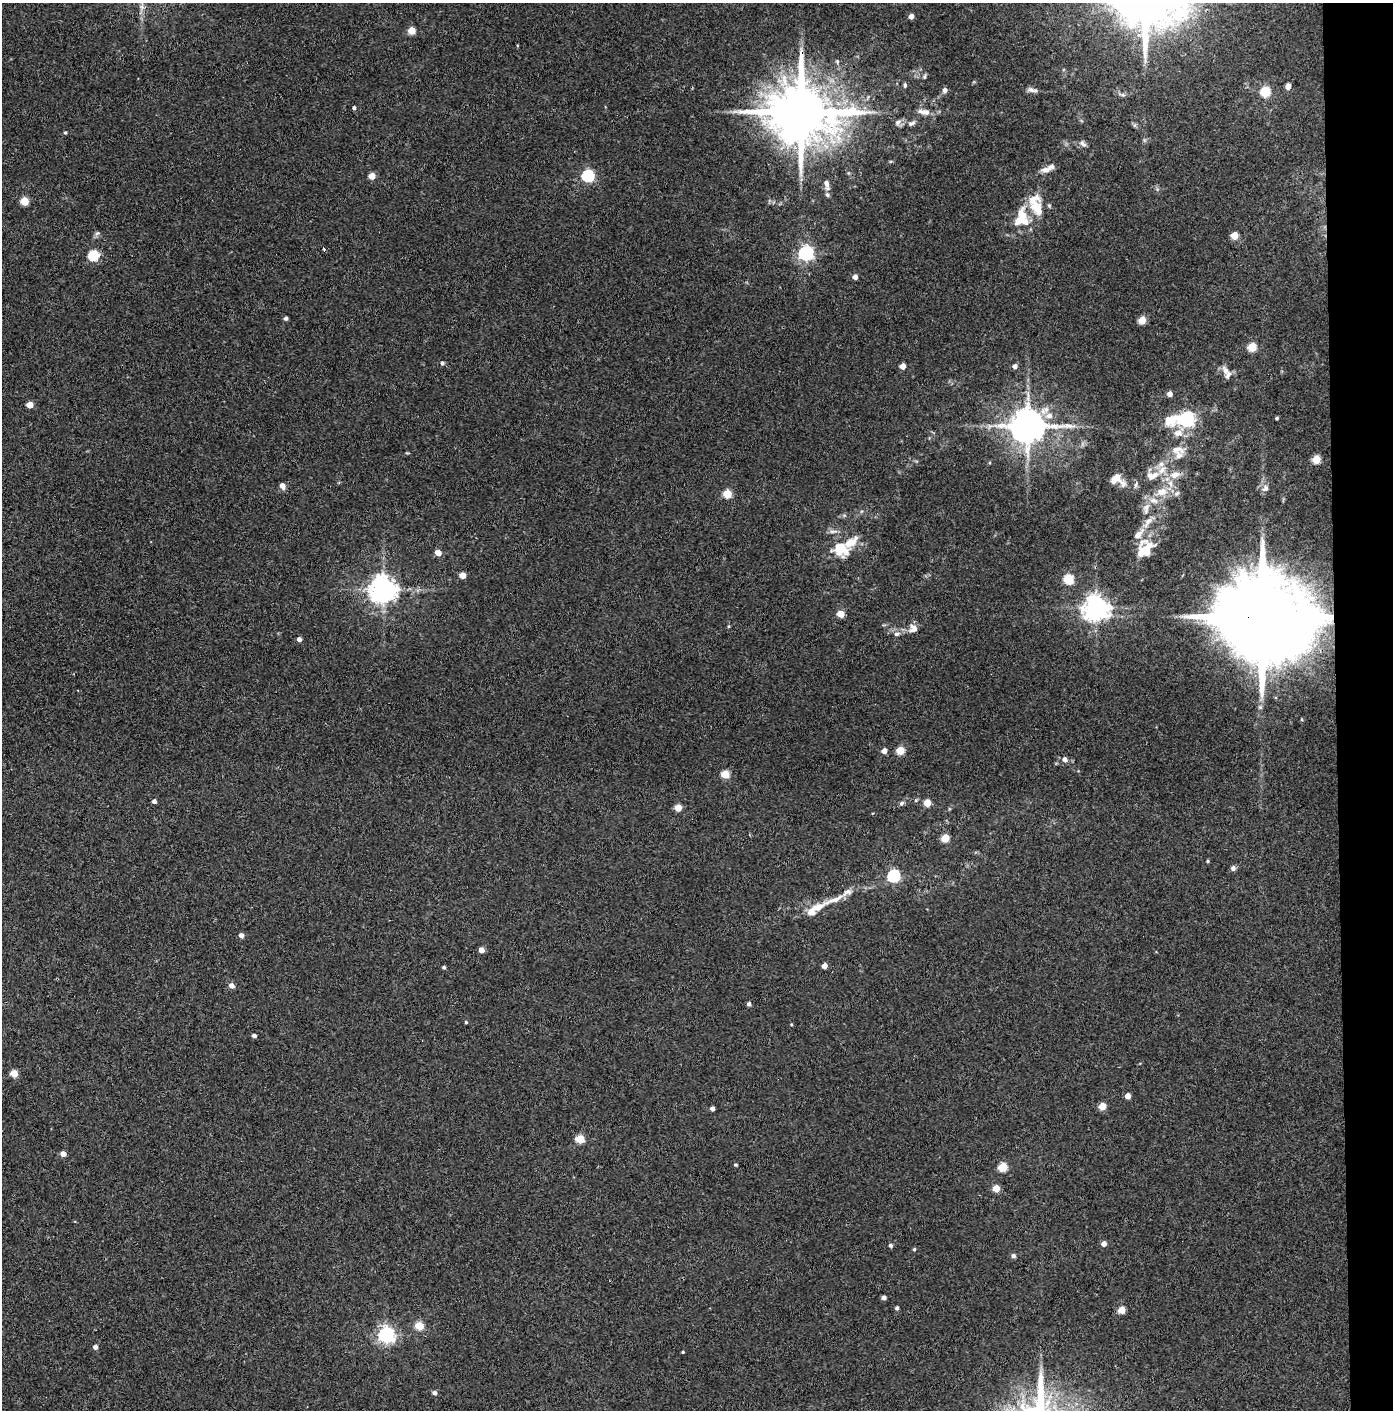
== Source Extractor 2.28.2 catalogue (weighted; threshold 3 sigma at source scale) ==
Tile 6 of 3 x 3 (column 3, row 2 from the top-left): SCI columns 2857-4247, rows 1414-2821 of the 4319 x 4236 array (HDU 1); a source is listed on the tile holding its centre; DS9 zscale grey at full resolution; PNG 1395 x 1412 px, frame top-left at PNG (2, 3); no overlay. Shown black and unused: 4% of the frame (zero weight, under 3 of 4 exposures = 6% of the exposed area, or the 3 px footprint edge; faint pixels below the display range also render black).
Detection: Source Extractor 2.28.2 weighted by HDU 2 'WHT'; one run over the whole footprint, this tile lists its part. Background 0.072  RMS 0.0055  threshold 0.0248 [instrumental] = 3 sigma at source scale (4.5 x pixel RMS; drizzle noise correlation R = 1.50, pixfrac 1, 0.05/0.05 arcsec/px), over >= 5 px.
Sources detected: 129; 1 long thin detection or spike segment (spike, bleed or trail) — not listed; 15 inside a brighter listed object's ellipse — not listed separately; the other 113 listed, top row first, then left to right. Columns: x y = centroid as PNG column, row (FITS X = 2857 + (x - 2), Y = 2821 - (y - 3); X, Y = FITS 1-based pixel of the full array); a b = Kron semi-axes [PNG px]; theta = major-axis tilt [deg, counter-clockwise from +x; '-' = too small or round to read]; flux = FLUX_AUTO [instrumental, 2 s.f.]
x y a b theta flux
911 16 5 4 - 2.7
412 30 5 5 - 11
924 77 7 4 83 0.91
905 85 7 4 82 1
1288 86 5 4 - 4.2
945 90 7 6 - 1.7
1032 90 14 5 -11 2.3
1265 91 5 5 - 32
1122 95 9 5 -16 1.4
354 108 4 4 - 1.2
801 112 19 15 -4 5400
924 112 16 7 -7 4.2
898 122 10 7 37 2.1
912 123 10 6 30 1.8
1135 125 6 4 71 0.75
65 133 4 4 - 0.75
1083 144 11 6 -39 1.8
1045 170 13 7 5 3.3
372 176 5 4 - 7.4
588 176 6 6 - 67
826 183 11 6 -77 2.8
827 195 7 5 -49 1.2
24 201 5 5 - 18
1037 208 28 17 -66 13
1023 219 21 13 -63 10
97 233 8 5 21 1.2
1234 235 5 5 - 10
324 249 4 3 - 0.66
806 253 6 6 - 130
93 255 6 5 - 34
855 277 4 4 - 3
286 318 4 4 - 1.5
1142 320 5 5 - 12
1252 347 5 5 - 20
442 363 5 5 - 1.2
903 366 4 4 - 5.1
1015 366 5 5 - 2.4
1225 370 13 8 -58 3.5
1170 394 4 4 - 3.1
30 405 5 4 - 8.2
1049 416 9 8 - 4
1277 418 3 3 - 0.86
1186 419 13 7 5 110
1027 426 11 9 1 1400
1178 433 15 10 7 5.5
1178 449 20 10 -2 5.3
1316 459 5 5 - 17
1175 475 15 9 14 5.8
1154 476 18 8 35 5.6
1117 480 24 14 -26 7.5
282 486 6 5 - 3.2
1265 488 10 7 49 2.3
1162 492 17 11 12 8.3
727 494 5 5 - 16
1146 508 17 9 78 4.9
1138 534 18 8 46 4.5
841 549 23 18 -28 15
1145 550 26 14 40 12
438 553 5 4 - 6.4
463 575 5 4 - 6.7
1068 579 5 5 - 28
383 589 8 8 - 650
1096 607 8 8 - 480
841 614 5 5 - 8.8
1263 618 27 20 -7 15000
729 626 4 4 - 0.58
913 628 11 10 - 4
897 634 9 5 17 1.8
299 639 4 4 - 2.2
1260 707 5 5 - 0.79
884 751 5 4 - 3.8
900 751 5 5 - 15
1065 759 6 5 - 2.4
725 774 5 5 - 16
154 801 4 4 - 1.9
902 803 7 5 44 1.2
927 803 5 5 - 11
678 808 5 5 - 7.9
945 838 5 5 - 14
1208 861 4 3 - 0.72
1233 868 5 5 - 2.1
894 876 6 6 - 76
834 900 45 7 22 9.8
241 935 5 4 - 2.7
481 950 5 4 - 4
824 966 4 4 - 3.9
444 967 3 3 - 1
232 986 6 5 - 2.9
749 1004 4 4 - 1.6
466 1022 4 4 - 0.67
792 1024 4 3 - 0.51
254 1036 4 3 - 1.9
14 1073 5 5 - 11
1128 1096 4 4 - 4.4
1102 1106 5 5 - 11
712 1108 4 4 - 2.2
580 1139 5 5 - 19
63 1154 5 4 - 4.1
736 1165 4 3 - 0.76
1002 1167 5 5 - 20
996 1189 5 5 - 8.1
1104 1244 5 5 - 3
891 1245 5 4 - 1.2
914 1249 4 4 - 0.72
1013 1256 5 5 - 1.6
884 1298 4 4 - 1.8
897 1308 4 3 - 1.2
1122 1310 5 5 - 9.3
419 1326 5 5 - 18
386 1335 6 6 - 190
95 1347 4 4 - 2.3
683 1352 3 3 - 0.58
435 1393 5 5 - 1.9
Overlapping masked pixels (flux is a lower limit): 2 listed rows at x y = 801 112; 1263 618